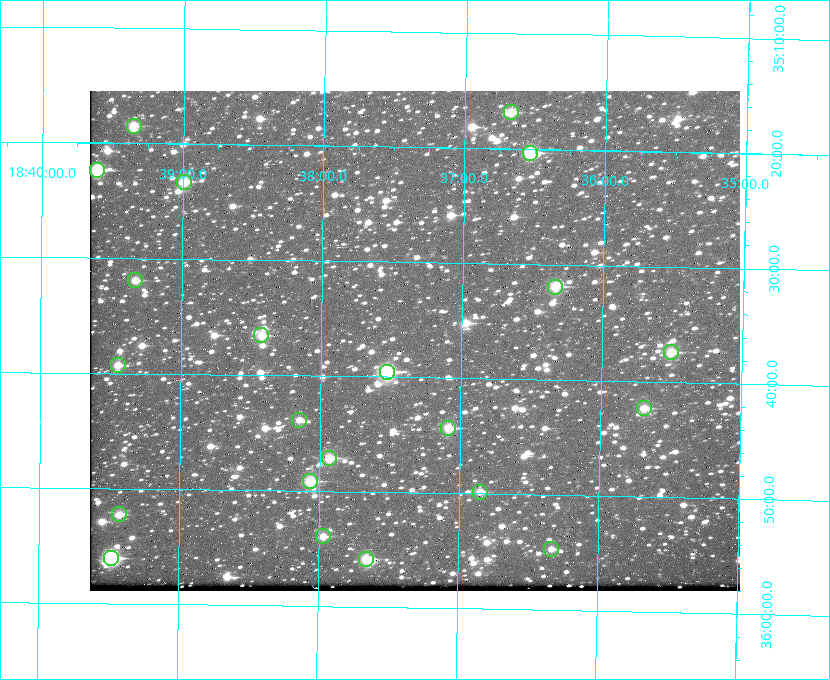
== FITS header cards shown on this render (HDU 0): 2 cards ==
NAXIS1  =                  650 / Width of table row in bytes
NAXIS2  =                  500 / Number of rows in table

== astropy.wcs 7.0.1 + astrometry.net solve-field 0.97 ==
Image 650 x 500 px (HDU 0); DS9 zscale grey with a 90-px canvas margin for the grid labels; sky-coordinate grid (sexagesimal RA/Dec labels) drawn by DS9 from the SOLVED WCS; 22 Tycho-2 reference stars matched to detected sources circled (green)
Header WCS: none
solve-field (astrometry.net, Tycho-2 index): SOLVED blind (the file carries no WCS)
Solved WCS: RA---TAN-SIP/DEC--TAN-SIP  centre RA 18:37:20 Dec +35:37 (279.33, +35.61 deg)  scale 5.21 arcsec/px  FOV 56.5' x 43.4'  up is +179 deg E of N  parity flipped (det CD > 0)
(file carries no celestial WCS; the grid is the blind solution)
Tycho-2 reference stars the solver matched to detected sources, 22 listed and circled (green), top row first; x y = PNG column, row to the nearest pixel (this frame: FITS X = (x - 90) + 1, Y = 500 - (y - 91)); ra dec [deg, ICRS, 3 dp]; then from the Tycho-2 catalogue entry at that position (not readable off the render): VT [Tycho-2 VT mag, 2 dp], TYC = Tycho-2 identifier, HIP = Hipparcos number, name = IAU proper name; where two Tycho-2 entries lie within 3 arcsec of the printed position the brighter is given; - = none
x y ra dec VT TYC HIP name
511 112 279.169 +35.281 10.53 2645-756-1 - -
134 126 279.838 +35.309 10.90 2645-842-1 - -
530 153 279.134 +35.339 9.91 2645-980-1 - -
97 170 279.902 +35.373 9.13 2645-567-1 - -
184 182 279.747 +35.388 10.29 2645-648-1 - -
135 280 279.832 +35.532 10.61 2645-711-1 - -
555 287 279.085 +35.532 9.84 2645-710-1 - -
261 335 279.606 +35.610 10.50 2645-565-1 - -
671 352 278.877 +35.623 10.37 2632-1282-1 - -
118 365 279.862 +35.655 10.83 2649-120-1 - -
387 372 279.382 +35.660 8.88 2649-136-1 91311 -
644 408 278.922 +35.705 10.37 2636-96-1 - -
299 420 279.537 +35.731 11.00 2649-31-1 - -
448 428 279.271 +35.739 10.27 2649-22-1 - -
329 458 279.483 +35.786 9.96 2649-1276-1 - -
310 481 279.516 +35.819 10.07 2649-1464-1 - -
480 492 279.212 +35.831 10.99 2649-1529-1 - -
119 514 279.857 +35.871 10.88 2649-1588-1 - -
323 536 279.492 +35.899 10.86 2649-1492-1 - -
551 549 279.083 +35.912 11.42 2649-1448-1 - -
111 558 279.871 +35.934 9.15 2649-1364-1 91485 -
366 559 279.414 +35.931 10.32 2649-1381-1 - -